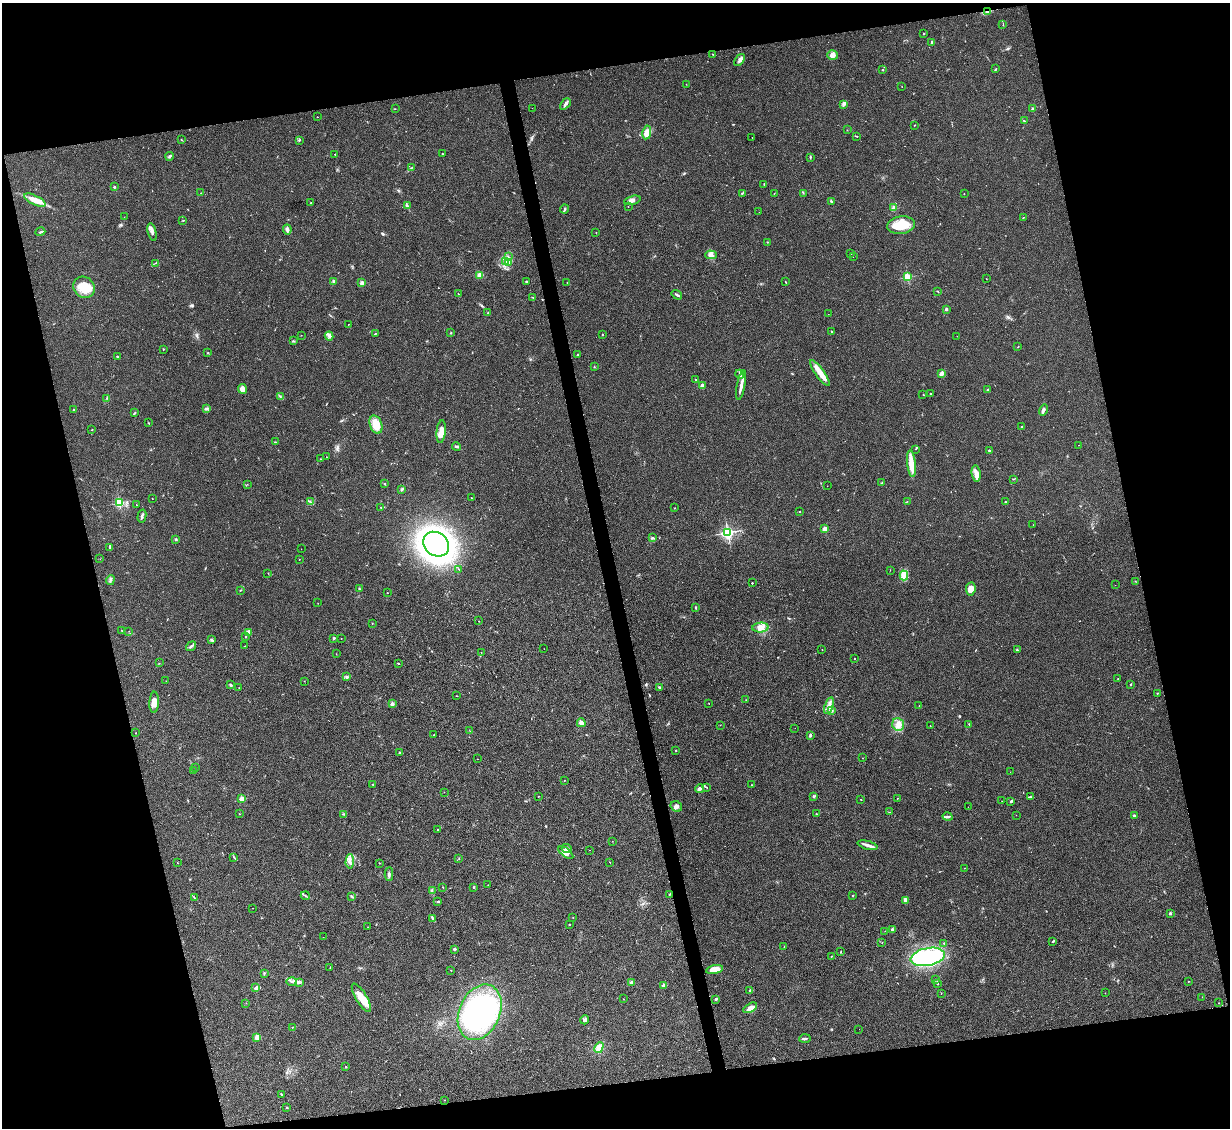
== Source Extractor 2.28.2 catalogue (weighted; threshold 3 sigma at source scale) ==
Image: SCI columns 1-4909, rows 251-4752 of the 4909 x 4890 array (HDU 1 of 3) = the unmasked area's bounding box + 8 px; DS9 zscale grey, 4 x 4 block average (1 PNG px = mean of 4 x 4 image px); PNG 1232 x 1130 px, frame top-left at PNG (2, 3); each listed source drawn as its Kron ellipse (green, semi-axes under 4 px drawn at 4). Shown black and unused: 27% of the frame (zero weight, under 2 of 3 exposures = <1% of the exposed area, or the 3 px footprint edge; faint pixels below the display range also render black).
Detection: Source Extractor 2.28.2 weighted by HDU 2 'WHT'. Background 0.0784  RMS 0.0093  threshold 0.0417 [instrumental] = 3 sigma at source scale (4.5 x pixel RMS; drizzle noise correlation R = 1.50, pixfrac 1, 0.05/0.05 arcsec/px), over >= 5 px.
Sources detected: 335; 3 too faint to see at this stretch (4 x 4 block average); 1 cosmic-ray / hot-pixel residue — neither listed nor drawn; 3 coinciding with a brighter row at this scale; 12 inside a brighter listed object's ellipse — not listed separately; the other 316 listed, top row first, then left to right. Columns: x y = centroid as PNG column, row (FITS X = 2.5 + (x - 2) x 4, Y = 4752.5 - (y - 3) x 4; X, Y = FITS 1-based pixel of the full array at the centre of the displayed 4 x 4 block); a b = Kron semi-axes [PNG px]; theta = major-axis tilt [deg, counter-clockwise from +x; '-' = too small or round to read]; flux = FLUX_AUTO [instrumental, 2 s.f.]
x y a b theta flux
988 11 4 2 - 10
1003 24 2 2 - 2
924 33 2 2 - 2.7
932 42 2 2 - 54
713 54 2 2 - 2.8
832 55 5 5 - 29
740 60 7 3 50 16
996 69 2 2 - 2.5
883 70 2 2 - 8.8
686 84 2 2 - 0.83
902 87 2 2 - 1.1
565 104 6 3 47 16
844 104 4 2 - 8.8
532 108 2 2 - 2.2
395 109 2 2 - 1.8
1032 109 3 2 - 6.5
317 117 2 2 - 3.6
1025 121 2 2 - 3.2
914 125 2 2 - 1.8
847 130 2 2 - 2.1
647 132 7 4 80 48
856 136 3 2 - 4.4
752 137 2 2 - 1.2
181 140 3 2 - 3.4
299 140 2 2 - 3.7
335 154 2 2 - 5.2
442 154 2 2 - 2.3
170 156 4 3 - 8.4
810 157 4 2 - 3.9
411 168 2 2 - 2.8
764 185 2 2 - 4.7
114 187 2 2 - 16
201 193 2 2 - 2.4
742 193 3 2 - 3.3
774 193 2 2 - 2
803 193 2 2 - 1.9
964 194 2 2 - 2.4
35 200 11 4 -26 59
632 200 8 3 14 22
831 201 3 2 - 8.1
311 202 3 2 - 2.8
407 206 3 2 - 5.3
628 207 2 2 - 1.5
894 208 2 2 - 140
565 209 4 2 - 7
759 212 2 2 - 0.55
124 217 2 2 - 0.89
1024 217 2 2 - 2.4
183 220 2 2 - 1.8
901 225 14 8 7 150
287 229 5 3 - 15
40 232 5 2 - 4.9
152 232 9 3 -77 19
596 233 2 2 - 1.4
767 242 2 2 - 3.5
851 254 2 2 - 1.4
711 255 6 4 -1 21
508 257 3 2 - 4.9
853 257 2 2 - 0.86
505 261 2 2 - 5.2
509 262 2 2 - 3.9
156 263 2 2 - 2.5
480 275 3 3 - 45
908 277 2 2 - 400
986 279 2 2 - 1.7
334 281 3 3 - 12
526 282 3 2 - 4.7
567 282 2 2 - 2.8
785 282 2 2 - 3.3
362 283 2 2 - 85
84 287 11 10 - 130
937 291 3 2 - 3.5
458 294 3 2 - 2.4
677 295 6 2 -34 9.3
533 298 2 2 - 1.9
946 309 2 2 - 48
488 313 2 2 - 1.4
828 314 2 2 - 0.81
348 325 2 2 - 1.7
832 332 2 2 - 2.5
451 333 2 2 - 2.4
375 334 2 2 - 2.8
602 334 2 2 - 2.7
301 335 2 2 - 0.97
329 336 4 2 - 11
957 336 2 2 - 1
293 341 3 2 - 3.9
1017 347 2 2 - 1.3
163 349 2 2 - 3.6
208 353 2 2 - 1.6
578 354 3 2 - 5.4
117 356 2 2 - 7.8
594 367 3 2 - 2.7
820 373 15 4 -55 52
740 374 4 2 - 12
941 374 3 2 - 28
696 379 2 2 - 2.2
702 385 2 2 - 100
741 385 15 3 79 32
242 389 5 4 - 32
987 390 2 2 - 4.9
930 393 2 2 - 7.4
923 395 2 2 - 1.7
280 396 2 2 - 3.6
107 398 2 2 - 2.3
74 409 2 2 - 4.7
207 409 3 2 - 7.2
1043 410 6 3 57 13
135 413 4 2 - 4.9
148 423 2 2 - 2
376 425 9 6 -70 85
1022 427 2 2 - 7.8
92 430 2 2 - 3.1
441 431 11 4 85 57
275 442 4 2 - 4.7
1079 445 2 2 - 2.6
457 447 4 2 - 7.3
915 449 2 2 - 1.8
989 451 2 2 - 5.8
326 457 2 2 - 1.5
320 459 2 2 - 2.1
911 464 13 4 -83 70
976 473 8 4 -82 30
1013 479 2 2 - 2.5
882 483 2 2 - 2.4
247 484 2 2 - 1.3
384 484 2 2 - 3.6
827 486 2 2 - 1.4
402 489 3 2 - 7.7
471 497 2 2 - 1.5
152 499 2 2 - 2.1
907 501 2 2 - 1.5
310 502 2 2 - 3.7
1005 502 2 2 - 2.8
119 503 2 2 - 510
136 505 2 2 - 1.3
381 507 2 2 - 2.9
674 508 2 2 - 2.1
800 512 2 2 - 8
142 516 7 2 77 10
1033 525 2 2 - 1.3
825 528 2 2 - 120
728 532 2 2 - 1100
653 538 3 2 - 6.9
176 539 2 2 - 34
436 544 14 11 -36 2900
109 547 4 2 - 4.1
301 549 2 2 - 0.87
100 559 2 2 - 1.1
299 559 2 2 - 2
459 569 2 2 - 2.5
890 570 2 2 - 0.95
268 573 2 2 - 1.5
904 575 5 3 - 19
110 580 5 2 - 8.6
1135 581 2 2 - 1.9
752 583 2 2 - 13
1115 585 2 2 - 1.1
359 589 3 2 - 4.3
971 589 7 5 82 39
240 590 3 2 - 4
387 593 2 2 - 4
318 603 2 2 - 1.3
696 607 3 2 - 5.9
478 621 2 2 - 1.1
372 623 2 2 - 1.8
761 628 8 5 6 33
122 631 2 2 - 2.2
129 631 2 2 - 2.6
248 633 2 2 - 130
246 636 2 2 - 3.3
334 638 3 2 - 7.1
341 638 2 2 - 2.3
212 640 4 3 - 7.6
191 646 5 2 - 11
245 646 2 2 - 2.3
544 649 2 2 - 1.2
822 650 2 2 - 1.5
1017 650 2 2 - 22
481 653 2 2 - 2
336 654 2 2 - 1.1
854 658 2 2 - 3.2
159 663 2 2 - 1.3
398 663 3 2 - 2.9
347 677 3 3 - 8
1118 678 2 2 - 1.1
166 681 2 2 - 1.1
304 681 2 2 - 1.4
1131 684 3 2 - 2.7
230 685 3 2 - 5.9
659 687 4 2 - 6
239 688 2 2 - 1.8
1157 693 2 2 - 3.3
457 696 2 2 - 1.4
746 700 2 2 - 2.3
154 702 11 5 87 38
709 703 2 2 - 1.7
392 704 2 2 - 87
829 705 8 3 70 22
919 706 2 2 - 1.6
831 710 2 2 - 88
581 723 4 3 - 20
898 724 6 5 - 32
969 724 2 2 - 2.3
720 725 2 2 - 1.2
930 726 2 2 - 1.5
795 728 2 2 - 0.74
470 731 2 2 - 1.5
136 733 2 2 - 2.1
433 735 2 2 - 1.3
810 735 3 2 - 9.4
676 750 2 2 - 2.5
399 753 3 2 - 5.1
862 758 2 2 - 1.2
477 759 2 2 - 1
195 768 2 2 - 4.3
194 771 2 2 - 2.5
1010 772 2 2 - 1.1
565 780 2 2 - 1.7
373 785 2 2 - 2.3
751 785 2 2 - 2.2
707 787 3 2 - 2.7
699 789 4 3 - 10
444 792 2 2 - 2.2
539 796 2 2 - 1.8
813 797 2 2 - 3.6
1030 797 4 2 - 4.7
897 798 2 2 - 2.4
242 799 2 2 - 170
861 800 2 2 - 2.4
1002 801 2 2 - 0.97
1011 801 2 2 - 9.9
676 806 6 5 - 17
968 807 2 2 - 3.1
890 812 2 2 - 1.5
239 814 2 2 - 1.5
344 814 3 2 - 3.5
817 814 3 2 - 3.5
1016 815 2 2 - 1.2
1134 816 2 2 - 8.8
948 817 5 2 - 7.7
437 829 2 2 - 2.2
612 841 2 2 - 1.1
868 845 10 3 -15 21
567 849 5 4 - 13
590 850 2 2 - 0.93
566 853 9 4 -38 26
234 857 4 2 - 4.8
459 858 2 2 - 1.8
350 861 7 2 86 16
610 862 2 2 - 1.9
177 863 2 2 - 1.6
379 863 2 2 - 1.6
964 868 2 2 - 1.4
389 874 6 2 -89 12
488 885 2 2 - 1.1
443 887 3 2 - 2
474 887 2 2 - 20
432 891 3 2 - 4.3
670 894 3 2 - 3.2
305 896 4 2 - 5.7
351 896 4 2 - 4.6
853 896 2 2 - 2.7
194 898 3 2 - 3.3
905 901 4 3 - 21
438 902 3 2 - 5.4
253 908 2 2 - 1.4
1170 913 2 2 - 7.9
573 917 2 2 - 3.2
433 918 3 2 - 6.3
569 924 2 2 - 6.9
368 927 2 2 - 1.6
892 929 2 2 - 35
885 931 2 2 - 2.5
323 937 2 2 - 0.82
1053 941 4 2 - 4.7
882 943 2 2 - 1.4
944 943 2 2 - 3.3
784 946 3 2 - 2.4
454 949 2 2 - 12
841 951 2 2 - 2.5
831 956 2 2 - 2
928 957 17 9 11 580
330 967 2 2 - 2.4
715 969 8 4 11 51
451 970 2 2 - 2.6
264 973 3 2 - 4.7
935 980 2 2 - 2.5
292 981 5 2 - 11
631 982 3 3 - 8.5
1188 982 2 2 - 1.9
299 983 2 2 - 2.7
938 984 2 2 - 1.7
663 985 2 2 - 50
256 988 3 2 - 22
750 990 2 2 - 5.8
1105 993 2 2 - 1.3
941 994 2 2 - 1.4
1202 997 2 2 - 1.1
361 998 16 5 -59 110
623 999 2 2 - 3.5
716 999 3 2 - 7.9
246 1003 2 2 - 1.1
1219 1003 2 2 - 2
750 1008 7 3 32 51
480 1012 29 20 66 1000
585 1020 5 3 - 11
292 1027 2 2 - 3.1
859 1029 2 2 - 1.4
257 1037 2 2 - 150
805 1038 6 2 3 9
599 1048 5 3 - 62
346 1067 2 2 - 13
281 1094 2 2 - 5.6
445 1100 2 2 - 0.91
287 1108 3 2 - 3.2
Overlapping masked pixels (flux is a lower limit): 1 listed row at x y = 988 11
Diffuse or blended objects may show on this block-average render without a row.